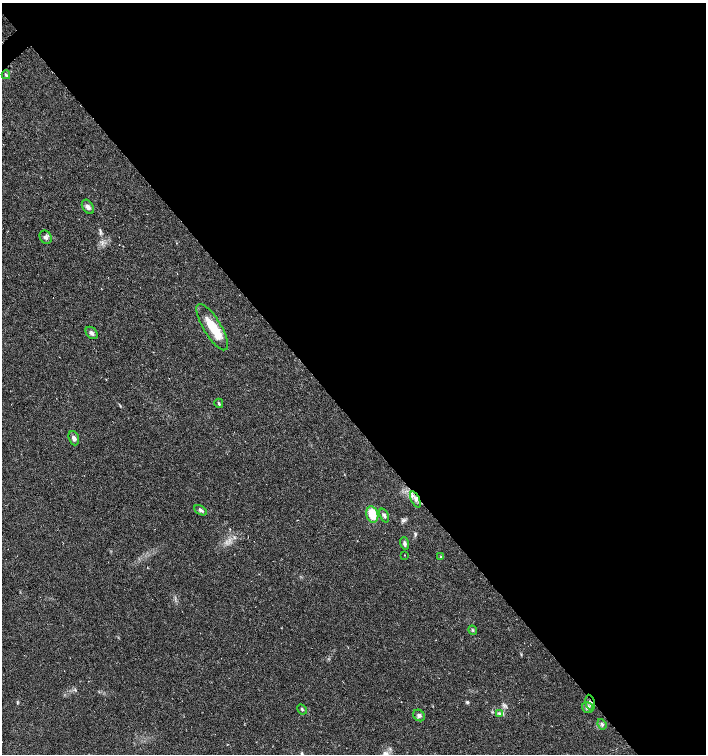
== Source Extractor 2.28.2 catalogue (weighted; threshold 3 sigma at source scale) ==
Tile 8 of 4 x 4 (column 4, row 2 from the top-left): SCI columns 4438-5845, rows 3009-4511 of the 5994 x 6024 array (HDU 1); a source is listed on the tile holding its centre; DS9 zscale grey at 2 x 2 block average (1 PNG px = mean of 2 x 2 image px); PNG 708 x 756 px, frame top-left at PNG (2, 3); each listed source drawn as its Kron ellipse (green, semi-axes under 4 px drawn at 4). Shown black and unused: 55% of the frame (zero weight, under 3 of 6 exposures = <1% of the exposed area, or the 3 px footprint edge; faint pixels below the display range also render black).
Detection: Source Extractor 2.28.2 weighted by HDU 2 'WHT'; one run over the whole footprint, this tile lists its part. Background 0.0356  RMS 0.0031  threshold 0.0128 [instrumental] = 3 sigma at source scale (4.09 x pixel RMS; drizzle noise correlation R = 1.36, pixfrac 0.8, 0.0396/0.0396 arcsec/px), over >= 5 px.
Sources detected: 22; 1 inside a brighter listed object's ellipse — not listed separately; the other 21 listed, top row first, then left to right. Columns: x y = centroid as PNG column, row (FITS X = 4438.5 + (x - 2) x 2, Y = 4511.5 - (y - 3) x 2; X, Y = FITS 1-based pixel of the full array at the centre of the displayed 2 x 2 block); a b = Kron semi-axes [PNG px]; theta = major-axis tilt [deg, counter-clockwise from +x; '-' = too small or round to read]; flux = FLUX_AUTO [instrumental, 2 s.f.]
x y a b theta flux
6 75 4 3 - 1.1
88 207 8 5 -57 2.9
46 237 7 5 -61 2.1
212 327 26 9 -59 17
92 333 7 5 -47 2
219 403 5 3 - 0.91
74 438 7 5 -71 2.5
415 500 8 3 -65 1.9
201 510 7 4 -31 1.6
372 514 8 6 -76 13
384 515 7 4 -69 1.6
405 543 6 3 -74 1.6
405 555 2 2 - 0.28
441 557 4 2 - 0.56
472 630 5 3 - 0.73
590 703 8 4 -77 2.3
588 707 6 5 - 2
302 709 5 2 - 0.69
500 714 4 2 - 1
419 715 6 5 - 1.6
602 724 5 3 - 1.1
Overlapping masked pixels (flux is a lower limit): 2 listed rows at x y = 415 500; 590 703
Diffuse or blended objects may show on this block-average render without a row.